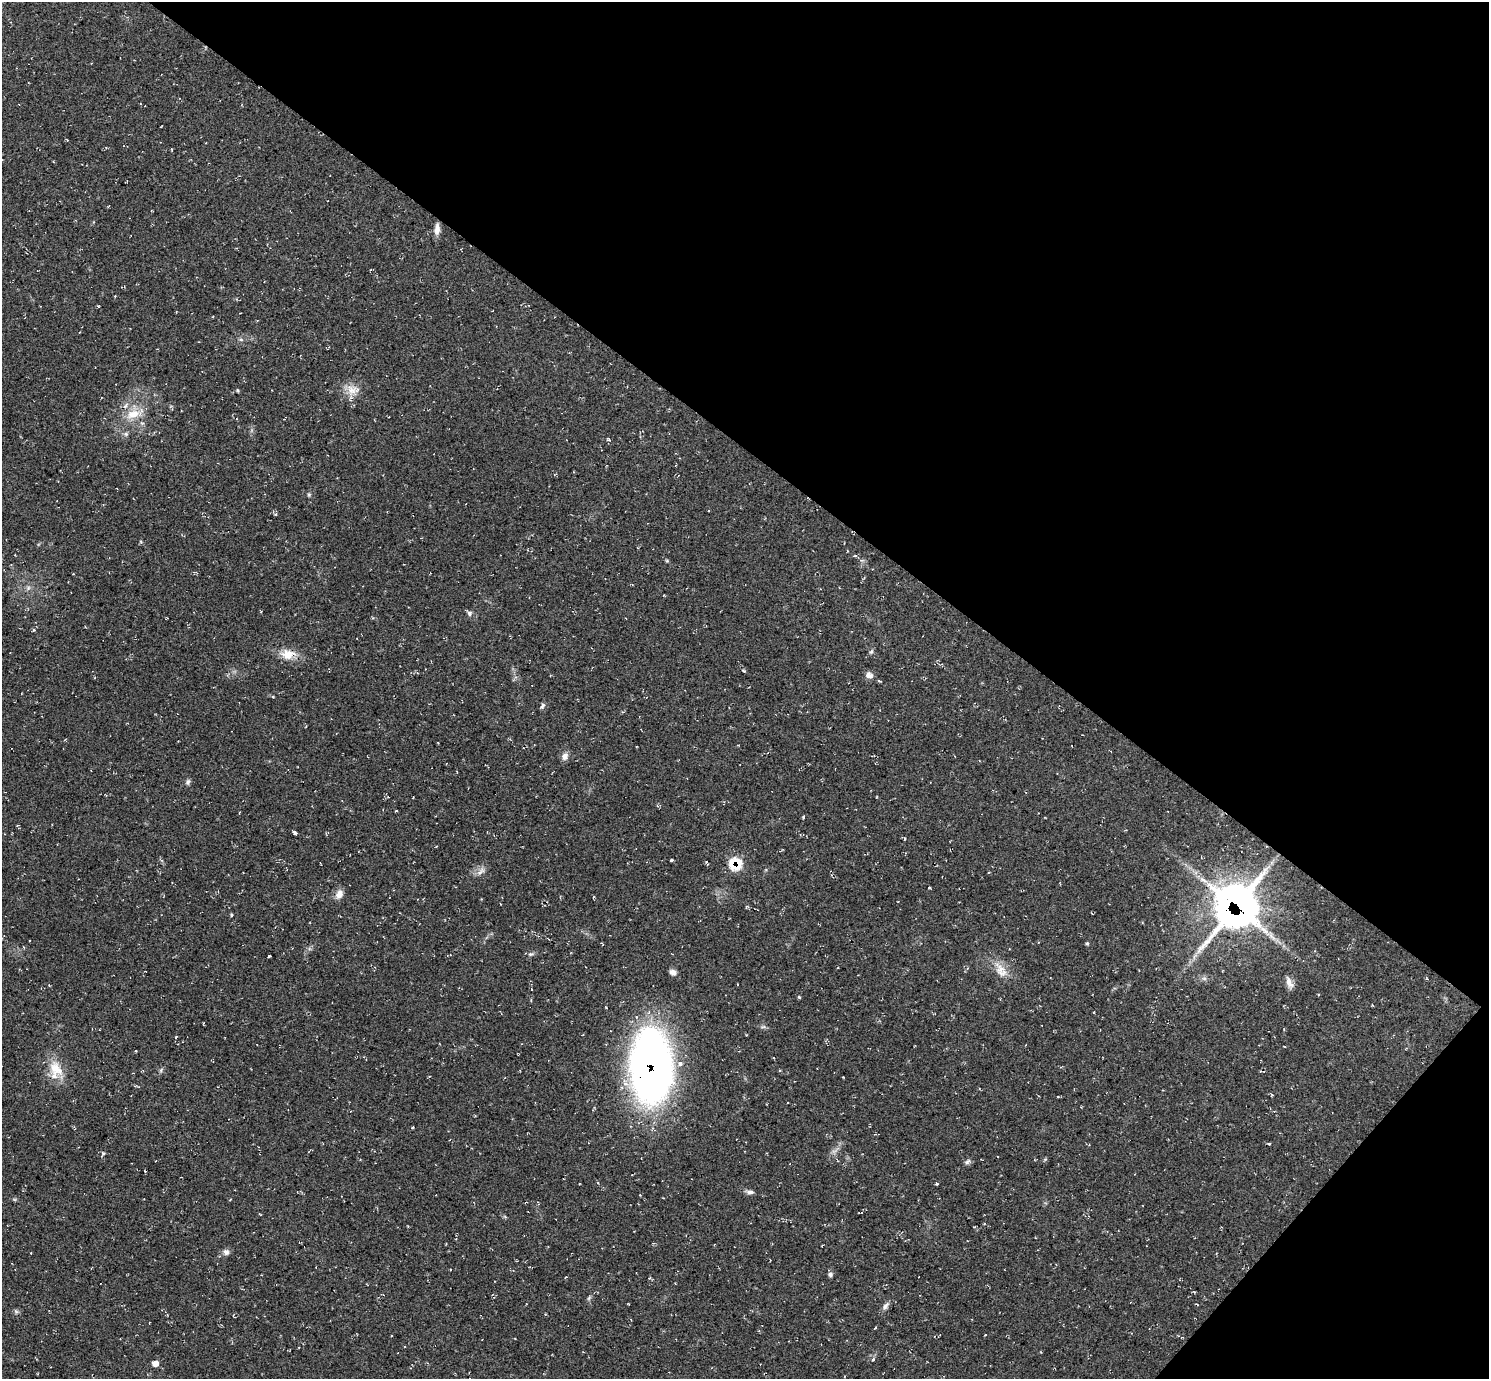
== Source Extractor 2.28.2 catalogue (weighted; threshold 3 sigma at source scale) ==
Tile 8 of 4 x 4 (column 4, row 2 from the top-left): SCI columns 4462-5948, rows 2906-4282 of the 5952 x 5956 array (HDU 1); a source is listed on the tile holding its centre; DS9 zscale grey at full resolution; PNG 1491 x 1381 px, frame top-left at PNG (2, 2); no overlay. Shown black and unused: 36% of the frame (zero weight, under 2 of 3 exposures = <1% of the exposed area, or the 3 px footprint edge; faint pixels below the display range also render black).
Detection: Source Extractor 2.28.2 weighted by HDU 2 'WHT'; one run over the whole footprint, this tile lists its part. Background 0.055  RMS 0.008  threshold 0.0362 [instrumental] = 3 sigma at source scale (4.5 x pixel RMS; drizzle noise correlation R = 1.50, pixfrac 1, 0.05/0.05 arcsec/px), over >= 5 px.
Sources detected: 71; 3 inside a brighter listed object's ellipse — not listed separately; the other 68 listed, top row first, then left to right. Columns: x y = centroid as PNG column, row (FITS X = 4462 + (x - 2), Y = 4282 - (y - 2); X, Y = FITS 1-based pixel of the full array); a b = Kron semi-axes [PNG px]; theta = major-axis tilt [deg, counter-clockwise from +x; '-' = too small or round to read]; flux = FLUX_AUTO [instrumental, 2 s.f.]
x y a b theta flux
171 149 4 2 - 0.63
437 229 14 6 87 5.3
115 296 3 3 - 0.5
98 306 4 3 - 0.73
241 340 6 4 -19 1.2
237 390 5 3 - 0.74
352 390 16 13 -20 9.6
134 414 26 11 20 14
126 434 6 6 - 1.6
608 440 6 3 -9 0.95
309 495 5 5 - 1.1
855 555 5 3 - 0.84
667 561 6 3 -19 0.86
469 613 7 6 - 2
34 630 4 3 - 1.4
871 652 7 4 57 1.4
287 654 20 14 2 12
743 671 5 3 - 1.2
869 675 10 7 -33 4.1
879 681 4 3 - 0.97
542 706 8 5 63 1.8
565 756 10 7 67 4.3
188 782 8 6 71 1.8
396 811 3 2 - 0.69
803 817 4 3 - 1
295 832 4 3 - 1.9
671 860 3 3 - 1.5
735 866 15 9 -12 13
481 871 15 6 45 3.9
929 888 3 3 - 0.86
339 894 11 8 61 5.7
1236 905 28 24 52 670
231 915 4 3 - 1.3
1087 943 4 3 - 1.1
531 954 8 4 1 1.5
269 956 3 3 - 1.6
1001 970 25 12 -58 12
673 972 8 6 -24 3.3
1289 982 17 7 -63 4.9
799 997 4 4 - 0.9
763 1027 7 4 18 1.3
1284 1047 3 2 - 0.6
652 1066 62 34 -88 510
56 1069 26 16 -51 17
161 1070 7 4 72 1.2
1272 1095 4 4 - 0.79
1058 1097 4 3 - 0.72
413 1127 4 3 - 0.69
1269 1144 3 3 - 1
103 1153 6 3 -44 0.99
968 1162 9 6 39 1.9
936 1184 3 3 - 1.1
750 1192 10 5 -4 2.5
861 1213 4 3 - 0.76
226 1252 9 7 -40 2.8
31 1253 2 2 - 0.5
830 1274 6 5 - 2.2
566 1277 4 2 - 0.62
650 1278 4 4 - 1
589 1298 7 4 53 1.4
1197 1304 4 2 - 0.54
886 1306 12 6 54 3
16 1311 7 4 -19 1.4
875 1328 3 3 - 2.9
985 1335 3 2 - 0.52
404 1347 3 3 - 1.4
873 1360 4 3 - 2.7
155 1364 7 6 - 4.7
Overlapping masked pixels (flux is a lower limit): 3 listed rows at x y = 735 866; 1236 905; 652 1066